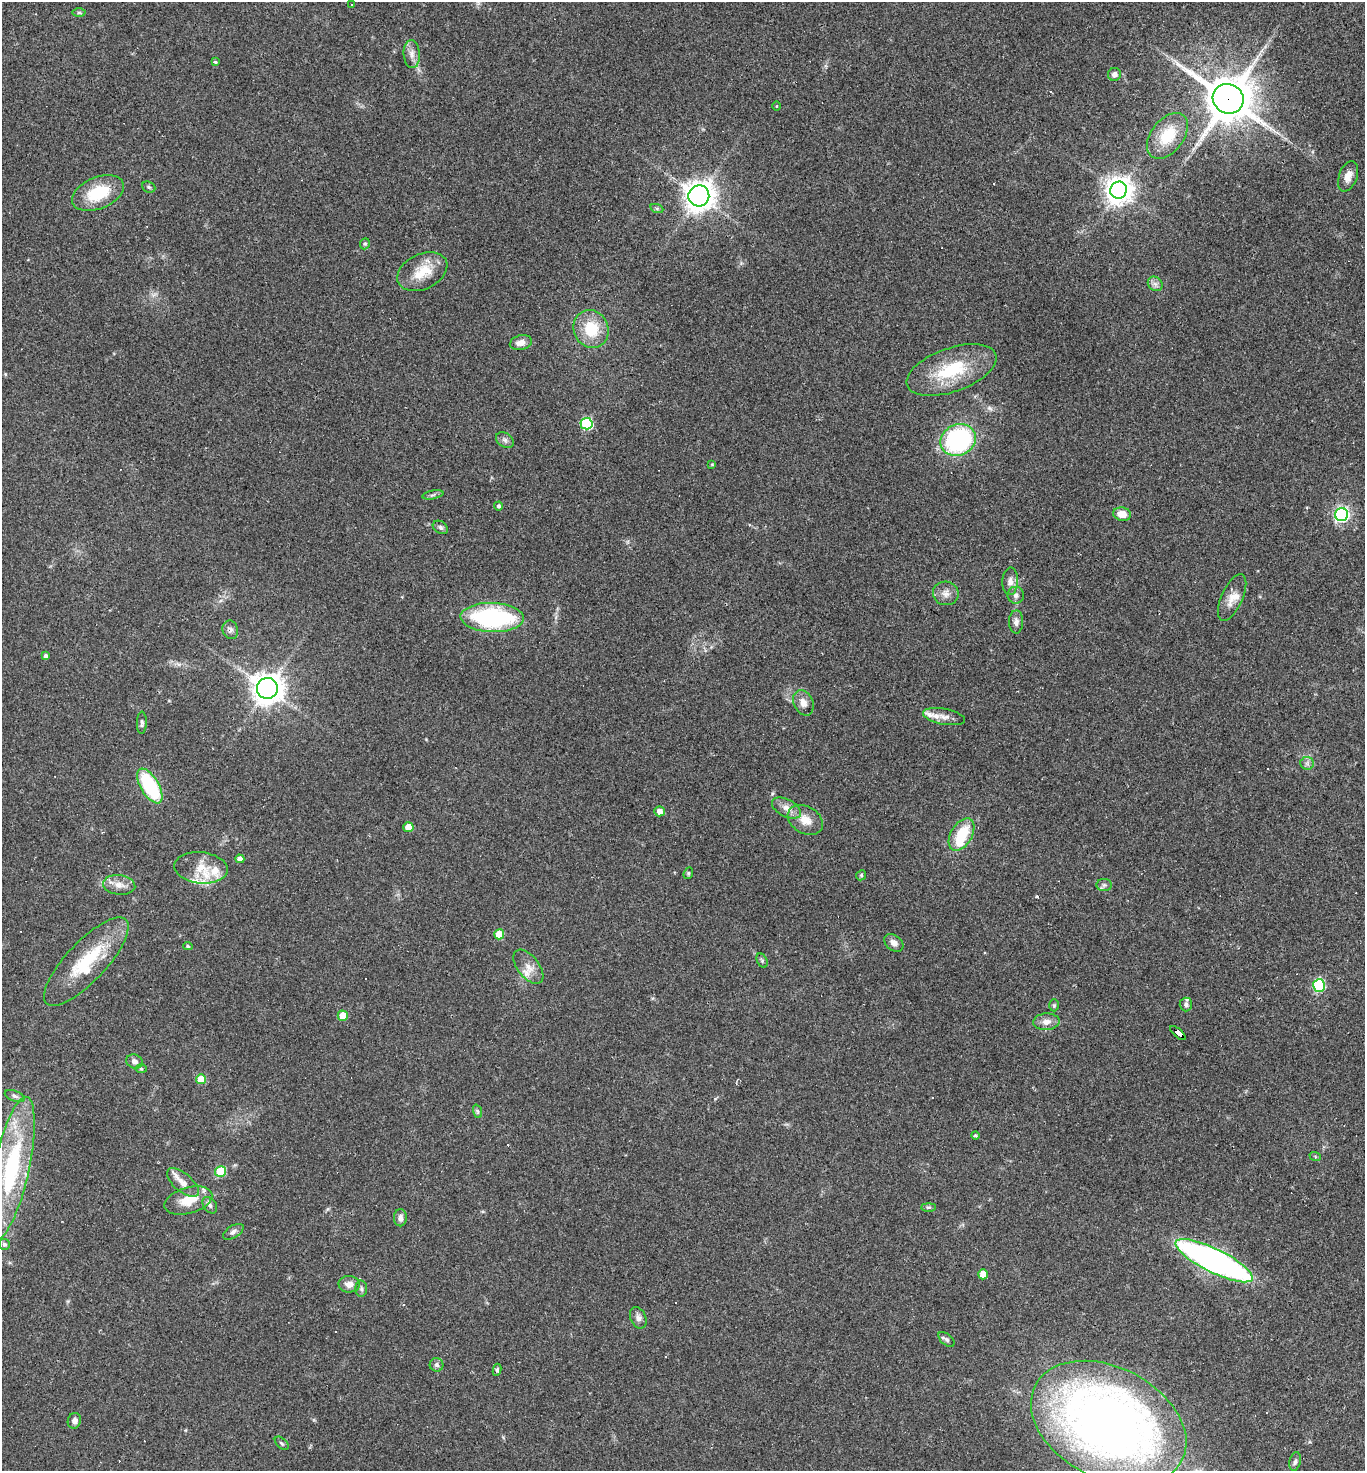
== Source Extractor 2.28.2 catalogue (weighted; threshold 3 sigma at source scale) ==
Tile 6 of 4 x 4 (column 2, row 2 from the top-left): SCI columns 1510-2872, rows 2940-4408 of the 5884 x 5878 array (HDU 1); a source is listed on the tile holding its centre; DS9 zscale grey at full resolution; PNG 1367 x 1473 px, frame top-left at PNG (2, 2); each listed source drawn as its Kron ellipse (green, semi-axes under 4 px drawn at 4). Shown black and unused: <1% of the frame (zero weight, under 2 of 3 exposures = <1% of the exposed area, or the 3 px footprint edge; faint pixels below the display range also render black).
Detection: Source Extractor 2.28.2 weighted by HDU 2 'WHT'; one run over the whole footprint, this tile lists its part. Background 0.059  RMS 0.0059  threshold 0.0267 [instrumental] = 3 sigma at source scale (4.5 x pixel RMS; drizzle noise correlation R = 1.50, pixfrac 1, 0.05/0.05 arcsec/px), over >= 5 px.
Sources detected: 111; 1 inside a brighter object's white glare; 8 cosmic-ray / hot-pixel residue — neither listed nor drawn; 8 inside a brighter listed object's ellipse — not listed separately; the other 94 listed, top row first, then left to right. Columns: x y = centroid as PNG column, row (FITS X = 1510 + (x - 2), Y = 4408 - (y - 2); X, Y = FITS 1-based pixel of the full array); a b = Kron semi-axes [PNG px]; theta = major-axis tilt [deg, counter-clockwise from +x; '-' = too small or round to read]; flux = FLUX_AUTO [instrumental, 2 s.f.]
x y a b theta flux
352 4 3 3 - 2
79 13 6 4 0 0.96
412 54 14 8 -86 3.9
215 62 4 3 - 1.3
1114 74 6 6 - 3.1
1228 99 16 14 -30 2400
777 106 5 3 - 0.5
1167 136 26 16 52 20
1348 176 16 9 70 5.3
149 187 7 5 -23 1.1
1118 190 8 8 - 710
98 193 27 16 22 24
699 196 10 10 - 710
657 209 6 4 -20 0.89
365 244 6 4 69 0.95
422 272 26 17 25 15
1155 284 8 6 -44 2.3
591 329 19 17 -66 21
521 343 11 7 16 4.1
952 370 47 22 19 35
586 424 6 5 - 54
505 440 9 6 -34 2
958 440 18 15 24 90
712 464 4 3 - 0.58
433 495 11 3 11 1.3
498 506 4 4 - 1.4
1122 514 9 6 -10 7.2
1342 515 6 6 - 150
440 527 8 6 -33 1.7
1010 581 14 8 87 3.9
946 593 13 12 - 4.4
1016 595 8 8 - 2.3
1232 598 25 10 66 7.2
492 618 31 14 -2 84
1016 622 11 7 89 2.7
230 630 9 7 -72 2.2
46 656 4 3 - 1.6
267 688 10 10 - 760
803 703 13 9 -63 4.8
944 717 21 8 -11 5.2
142 723 11 5 88 1.5
1307 763 7 6 - 1.9
150 786 19 9 -60 49
786 808 16 8 -27 4.9
659 811 5 5 - 3.9
805 820 19 13 -30 8.7
408 827 5 5 - 8.4
962 834 18 10 59 20
240 859 4 4 - 4.1
201 868 27 15 -6 12
688 873 6 4 70 0.85
861 875 5 4 - 0.81
119 885 16 10 -6 5.7
1104 885 8 6 1 1.5
499 934 5 5 - 13
894 943 11 7 -39 3.5
188 946 5 4 - 0.84
762 961 7 5 -64 1.1
86 962 58 20 47 37
528 967 20 10 -52 7.1
1319 985 6 6 - 59
1186 1004 7 6 - 1.7
1054 1005 6 5 - 0.97
343 1016 5 5 - 13
1046 1022 13 8 5 4.6
1178 1033 10 4 -40 250
135 1061 8 7 - 3
141 1069 6 4 -2 0.8
201 1079 5 5 - 12
15 1096 10 5 -19 1.8
477 1111 7 4 -71 1
975 1135 4 4 - 1.1
1315 1156 6 4 -20 0.7
11 1168 73 17 78 70
221 1171 5 5 - 30
183 1183 19 9 -41 6.3
188 1201 25 13 16 13
210 1205 9 6 -54 1.9
928 1207 7 4 0 1.1
400 1218 8 6 90 3.1
233 1232 11 6 31 2.2
4 1244 5 5 - 1.6
1214 1261 43 12 -26 270
983 1274 5 5 - 9.1
349 1284 10 8 -3 4.4
361 1289 8 6 -87 1.5
638 1318 11 7 -65 2.7
946 1339 9 5 -41 1.5
437 1365 7 6 - 1.8
497 1370 6 4 81 1.1
74 1421 8 6 73 2.8
1109 1423 82 55 -27 530
282 1443 8 5 -44 1.2
1295 1461 9 5 76 1.8
Overlapping masked pixels (flux is a lower limit): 2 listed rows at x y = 1228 99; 1178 1033